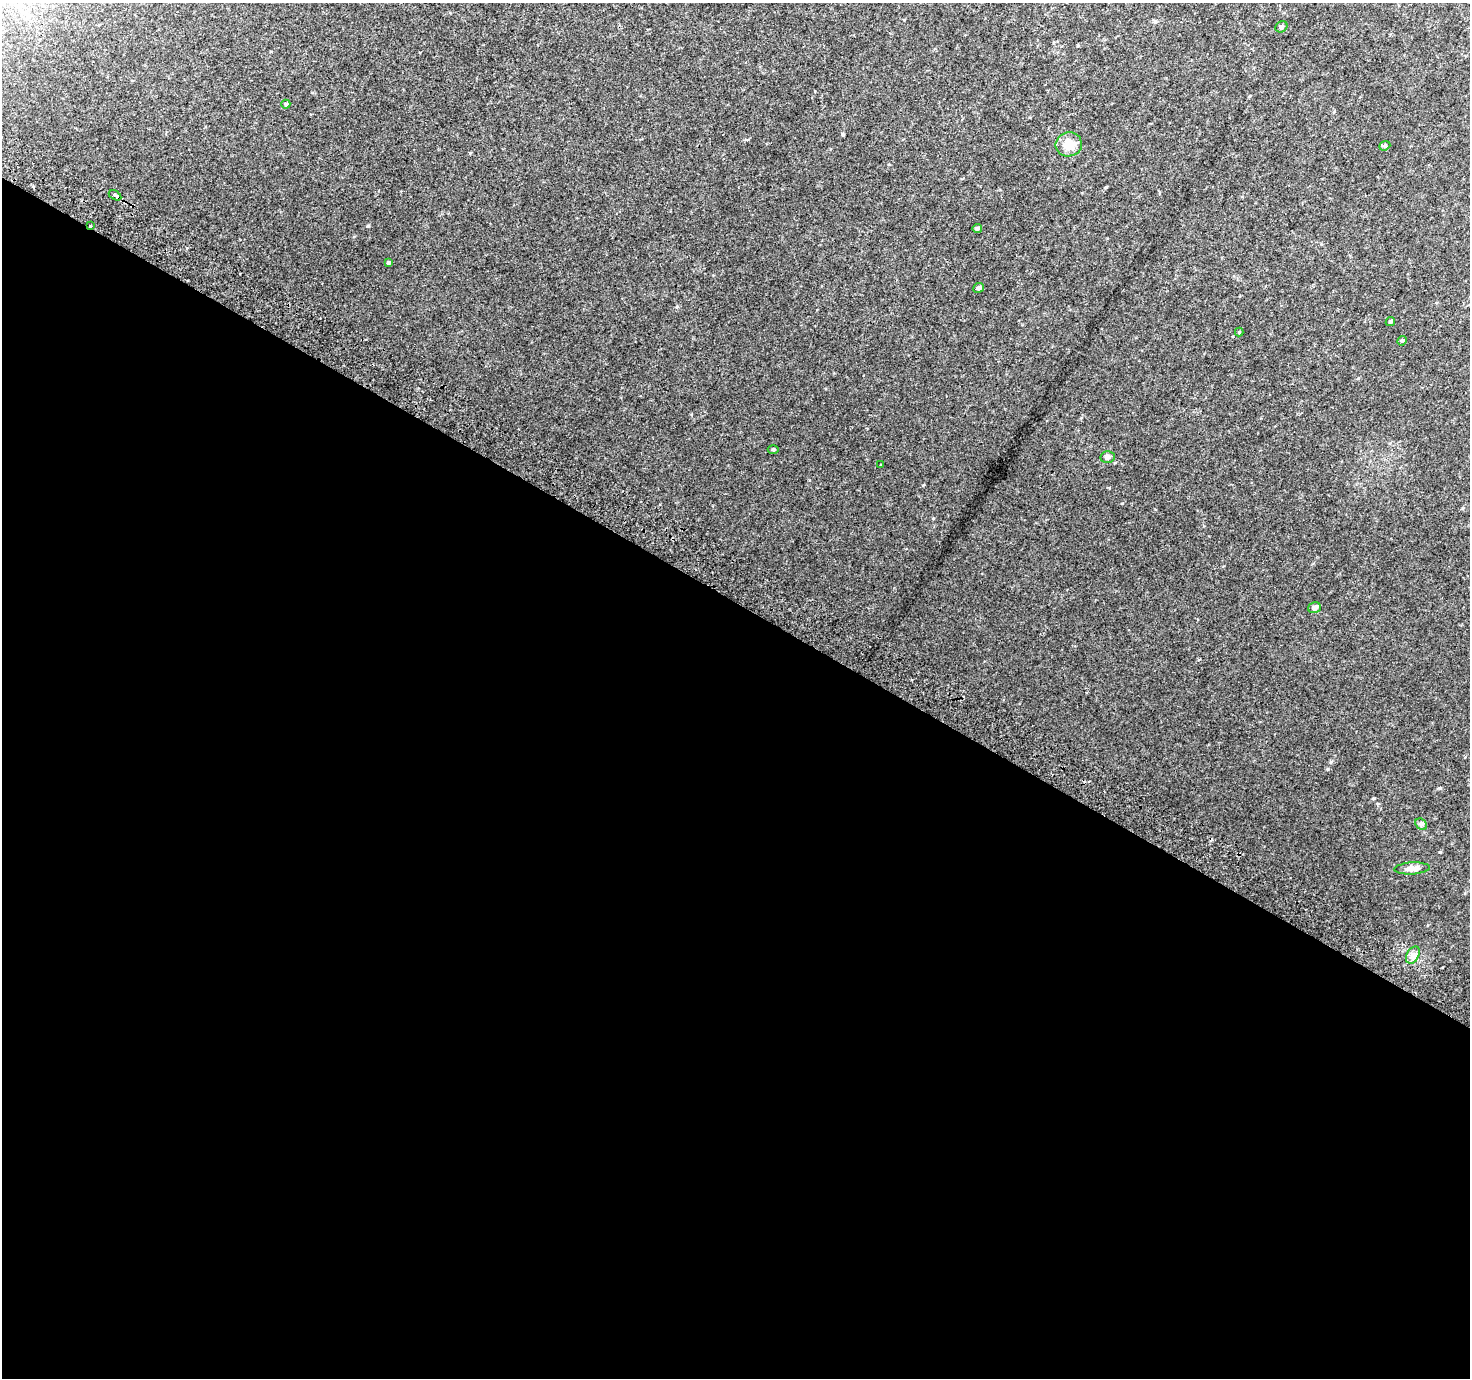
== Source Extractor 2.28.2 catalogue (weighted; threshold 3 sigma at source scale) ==
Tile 14 of 4 x 4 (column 2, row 4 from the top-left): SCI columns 1499-2966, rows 294-1669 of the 5928 x 6022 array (HDU 1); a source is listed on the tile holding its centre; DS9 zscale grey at full resolution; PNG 1472 x 1380 px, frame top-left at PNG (2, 3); each listed source drawn as its Kron ellipse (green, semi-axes under 4 px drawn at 4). Shown black and unused: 56% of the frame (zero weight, under 2 of 3 exposures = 2% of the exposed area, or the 3 px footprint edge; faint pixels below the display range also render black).
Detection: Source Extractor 2.28.2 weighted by HDU 2 'WHT'; one run over the whole footprint, this tile lists its part. Background 0.0434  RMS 0.012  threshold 0.0548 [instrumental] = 3 sigma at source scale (4.5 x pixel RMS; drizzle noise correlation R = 1.50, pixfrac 1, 0.0396/0.0396 arcsec/px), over >= 5 px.
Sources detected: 20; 1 cosmic-ray / hot-pixel residue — neither listed nor drawn; the other 19 listed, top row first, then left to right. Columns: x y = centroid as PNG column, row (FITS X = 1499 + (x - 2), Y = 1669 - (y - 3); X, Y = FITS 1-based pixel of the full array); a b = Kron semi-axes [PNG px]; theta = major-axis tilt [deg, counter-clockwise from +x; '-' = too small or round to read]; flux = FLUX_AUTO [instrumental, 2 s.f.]
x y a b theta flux
1281 27 6 5 - 2.2
286 104 4 4 - 1.6
1069 144 13 12 - 18
1385 146 6 4 22 1.7
115 195 7 3 -30 17
90 225 3 3 - 4.7
977 229 4 4 - 2.2
389 263 3 3 - 1.5
979 288 5 4 - 2.7
1390 322 5 4 - 2
1239 332 4 4 - 0.96
1402 341 5 4 - 1.5
773 450 5 3 - 1.3
1107 457 7 6 - 3.7
881 465 3 2 - 1.9
1315 608 6 5 - 4.3
1421 824 6 5 - 2.3
1412 868 17 6 4 9.5
1413 955 9 6 60 4.9
Overlapping masked pixels (flux is a lower limit): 2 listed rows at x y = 115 195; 90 225
Unlisted compact peaks at least as high as the median listed source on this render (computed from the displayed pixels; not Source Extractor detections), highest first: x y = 933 518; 368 226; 1374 798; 1439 788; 1328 769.